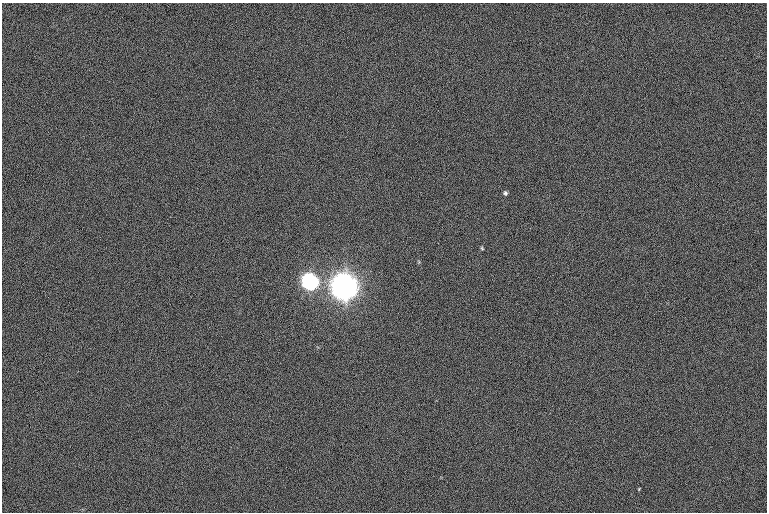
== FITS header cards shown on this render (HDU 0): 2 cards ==
NAXIS1  =                 765  / length of data axis 1
NAXIS2  =                 510  / length of data axis 2

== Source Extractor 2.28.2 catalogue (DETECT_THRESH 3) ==
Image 765 x 510 px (HDU 0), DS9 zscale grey, 1 PNG px = 1 image px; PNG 769 x 514 px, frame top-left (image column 1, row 510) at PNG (2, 3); no overlay
Background 5.94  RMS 12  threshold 37.3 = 3 sigma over >= 5 px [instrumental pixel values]
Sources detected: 4; all 4 listed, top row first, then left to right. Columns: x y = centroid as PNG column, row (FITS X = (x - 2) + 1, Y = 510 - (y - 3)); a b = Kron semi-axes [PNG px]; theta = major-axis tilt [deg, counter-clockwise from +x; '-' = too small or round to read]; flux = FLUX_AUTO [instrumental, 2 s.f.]
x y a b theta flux
505 193 5 5 - 1.7e+03
482 248 5 4 - 1.0e+03
311 282 8 7 - 4.6e+05
345 287 9 9 - 2.4e+06